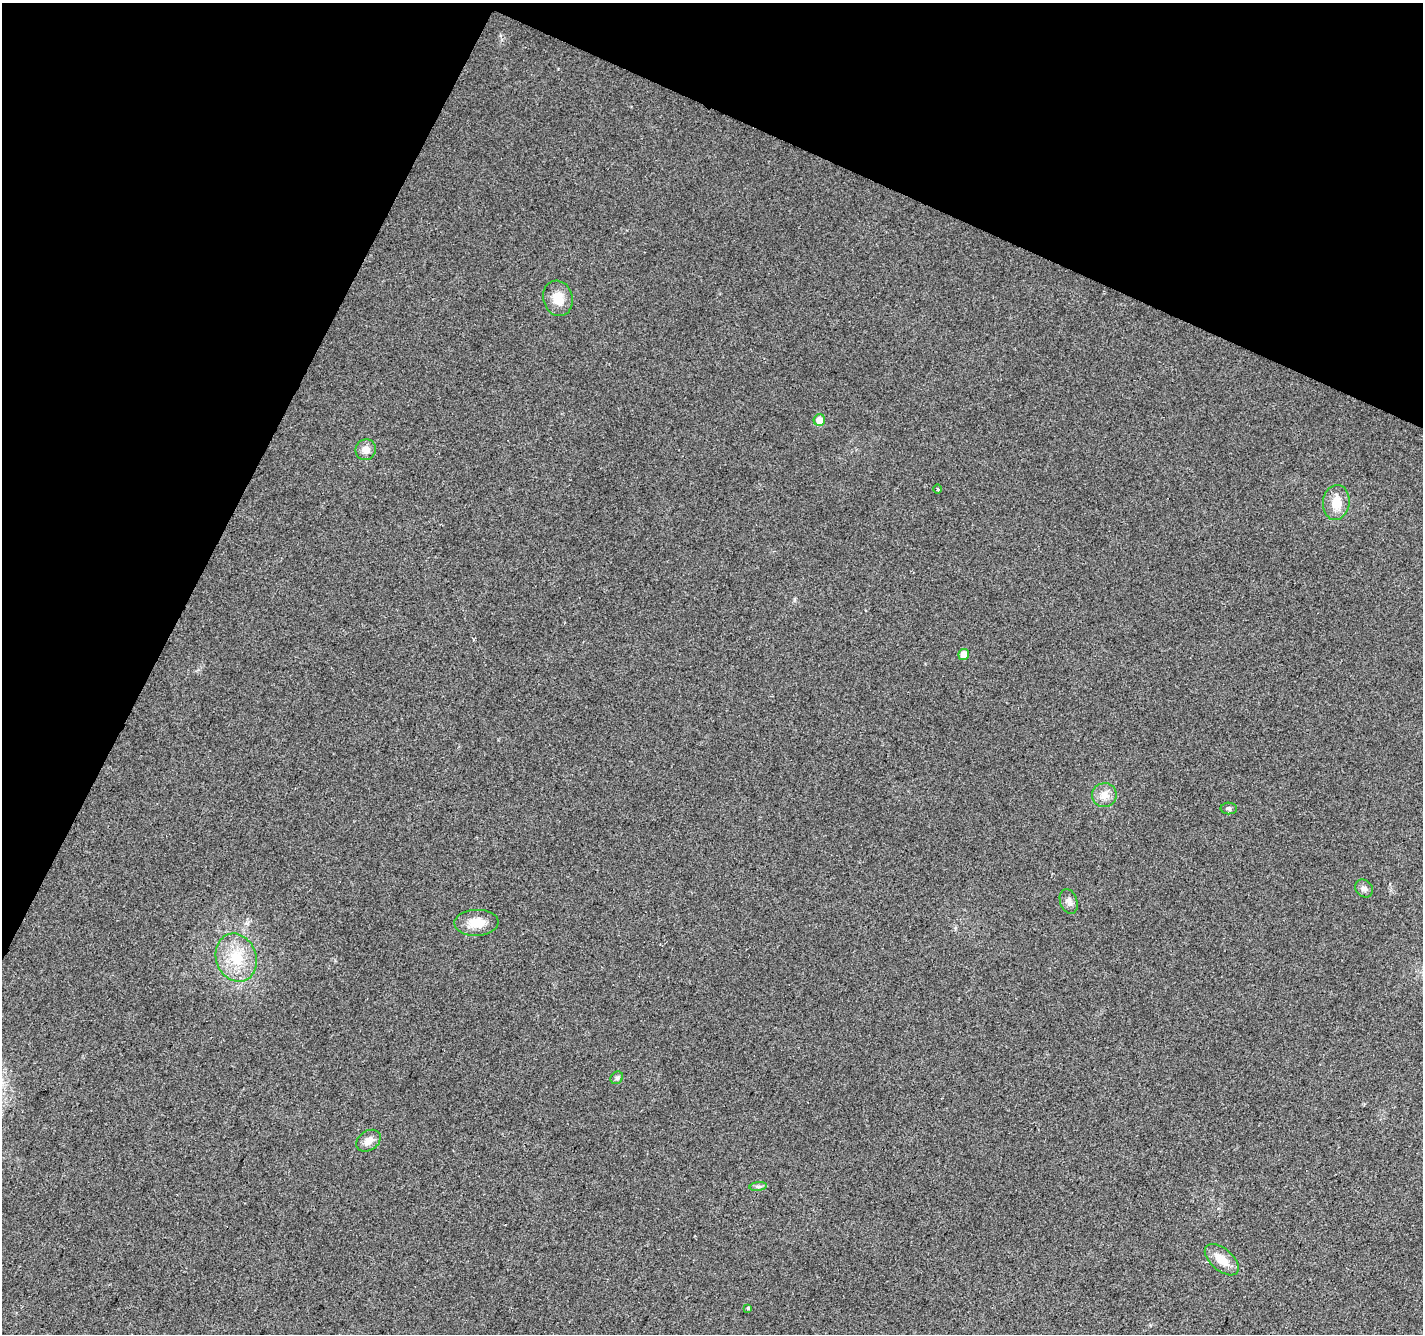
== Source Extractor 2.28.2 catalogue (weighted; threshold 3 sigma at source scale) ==
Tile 2 of 4 x 4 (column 2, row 1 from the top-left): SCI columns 1428-2848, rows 4267-5598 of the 5690 x 5802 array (HDU 1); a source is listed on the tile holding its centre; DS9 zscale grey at full resolution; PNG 1425 x 1336 px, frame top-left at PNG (2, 3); each listed source drawn as its Kron ellipse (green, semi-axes under 4 px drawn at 4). Shown black and unused: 23% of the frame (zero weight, under 2 of 3 exposures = <1% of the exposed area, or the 3 px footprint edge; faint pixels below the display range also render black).
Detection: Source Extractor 2.28.2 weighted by HDU 2 'WHT'; one run over the whole footprint, this tile lists its part. Background 0.0552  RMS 0.0089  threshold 0.04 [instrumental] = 3 sigma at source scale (4.5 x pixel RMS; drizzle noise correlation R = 1.50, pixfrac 1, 0.0396/0.0396 arcsec/px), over >= 5 px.
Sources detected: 18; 1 cosmic-ray / hot-pixel residue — neither listed nor drawn; the other 17 listed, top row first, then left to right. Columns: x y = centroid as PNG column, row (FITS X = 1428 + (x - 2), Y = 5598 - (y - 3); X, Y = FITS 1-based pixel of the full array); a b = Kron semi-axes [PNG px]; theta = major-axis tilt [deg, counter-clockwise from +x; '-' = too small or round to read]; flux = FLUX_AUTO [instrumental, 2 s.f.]
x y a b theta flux
558 298 18 14 -74 14
819 420 6 5 - 8.7
366 450 10 10 - 7.5
937 489 4 3 - 0.9
1336 502 17 13 82 15
964 654 5 5 - 9.2
1104 795 12 12 - 9.2
1229 808 8 6 -2 2.5
1364 888 10 8 -48 3.7
1069 901 13 8 -70 4.5
476 923 22 13 2 15
236 958 24 20 -70 31
617 1078 7 5 45 1.9
368 1141 13 9 34 7
758 1186 9 4 8 2.2
1222 1260 20 11 -41 13
748 1308 3 3 - 1.7